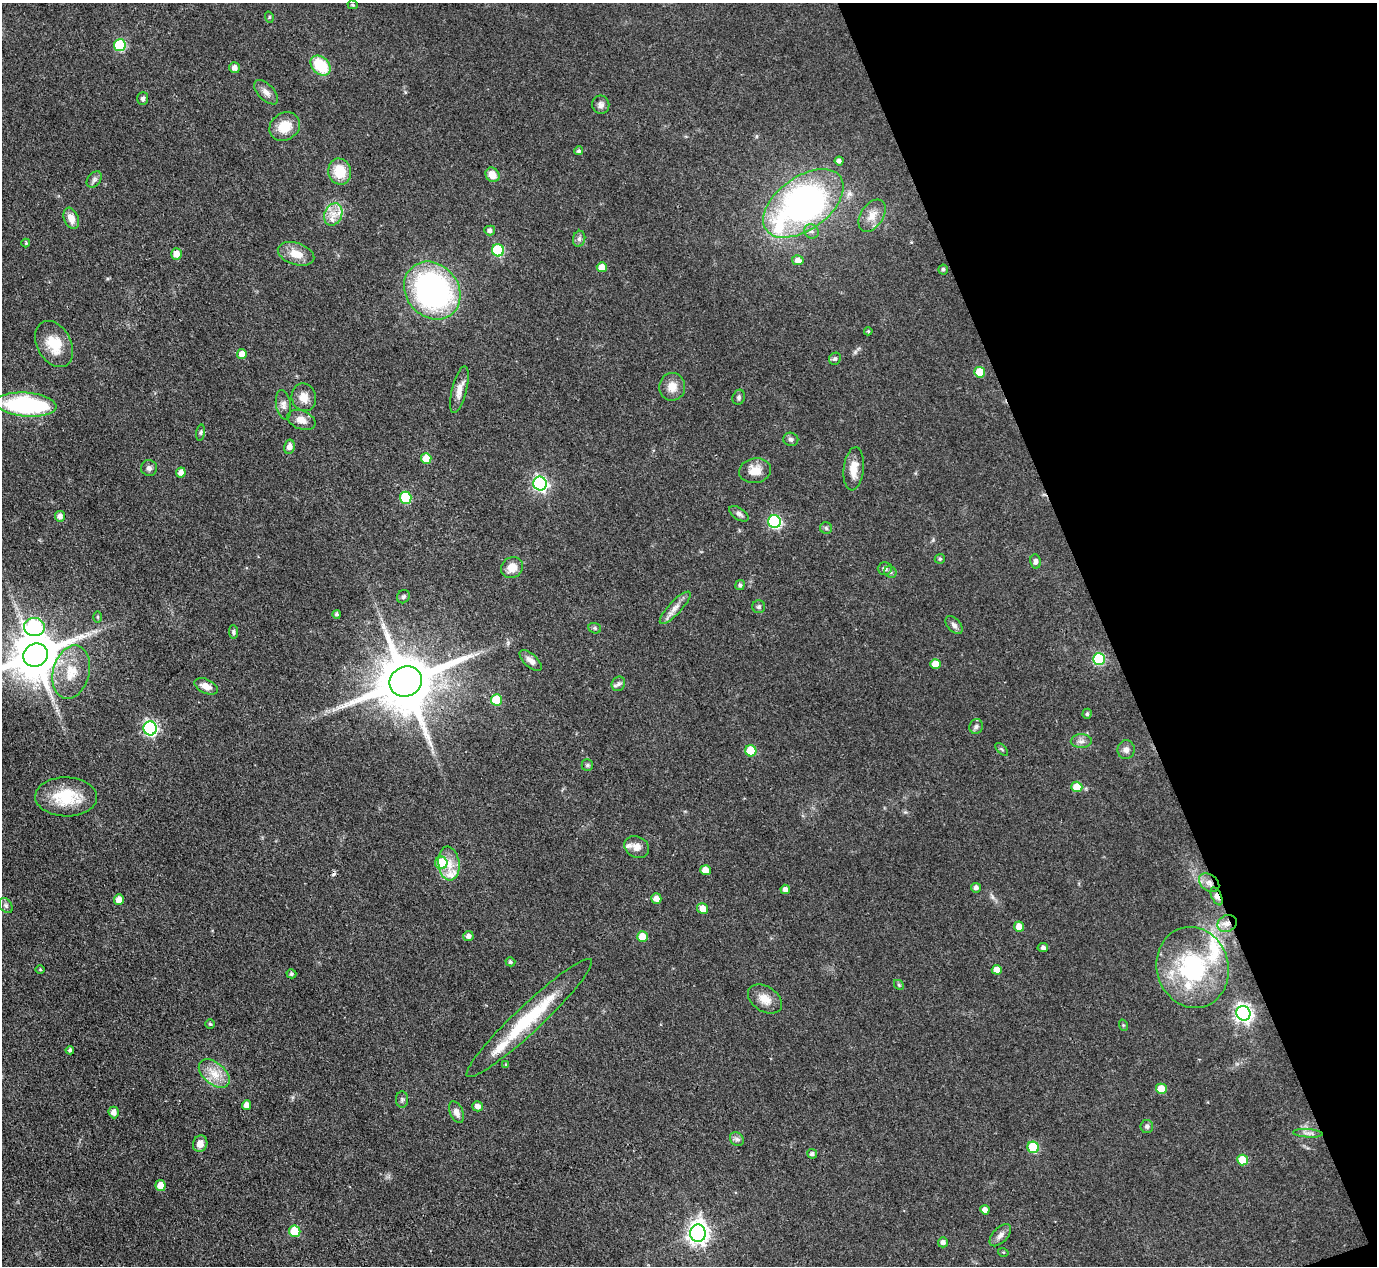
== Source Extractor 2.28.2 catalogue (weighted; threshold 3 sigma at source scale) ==
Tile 12 of 4 x 4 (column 4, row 3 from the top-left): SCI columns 4125-5499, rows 1547-2810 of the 5500 x 5490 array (HDU 1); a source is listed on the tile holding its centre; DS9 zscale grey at full resolution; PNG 1379 x 1268 px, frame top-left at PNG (2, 3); each listed source drawn as its Kron ellipse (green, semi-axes under 4 px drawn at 4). Shown black and unused: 20% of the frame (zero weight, under 3 of 4 exposures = <1% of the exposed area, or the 3 px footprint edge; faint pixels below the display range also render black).
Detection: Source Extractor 2.28.2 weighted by HDU 2 'WHT'; one run over the whole footprint, this tile lists its part. Background 0.042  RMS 0.0051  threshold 0.0229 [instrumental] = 3 sigma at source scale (4.5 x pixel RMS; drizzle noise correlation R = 1.50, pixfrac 1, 0.05/0.05 arcsec/px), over >= 5 px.
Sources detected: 147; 1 cosmic-ray / hot-pixel residue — neither listed nor drawn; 6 inside a brighter listed object's ellipse — not listed separately; the other 140 listed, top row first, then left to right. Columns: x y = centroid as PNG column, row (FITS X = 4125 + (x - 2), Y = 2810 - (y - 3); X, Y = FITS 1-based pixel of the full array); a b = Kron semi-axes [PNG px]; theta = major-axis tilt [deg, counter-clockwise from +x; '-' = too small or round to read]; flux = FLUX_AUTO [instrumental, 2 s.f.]
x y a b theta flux
353 5 5 4 - 0.64
269 17 6 3 -72 0.52
120 45 6 6 - 34
320 65 11 8 -45 22
234 68 5 5 - 2
266 92 15 8 -46 3.1
143 99 6 5 - 1.2
601 105 9 8 - 2.2
285 127 16 13 34 10
579 151 4 4 - 0.94
839 161 4 4 - 1.4
340 171 13 11 -75 12
492 175 8 6 -47 5.4
94 179 9 6 50 1.6
803 203 46 26 36 170
333 214 11 9 68 5.1
872 216 18 11 57 5.7
71 218 11 7 -67 5
490 230 5 5 - 1.5
811 231 7 7 - 1.8
579 239 8 6 76 1.6
26 243 4 4 - 0.55
498 250 6 6 - 42
176 254 5 5 - 5
296 254 19 11 -18 7.2
798 260 6 5 - 2.9
602 267 5 5 - 4.9
943 269 5 5 - 0.97
432 290 31 26 -49 120
868 331 4 4 - 0.52
54 344 25 17 -61 13
242 354 5 5 - 5.3
835 359 6 5 - 1.1
980 372 5 5 - 13
672 387 14 13 - 5.5
459 390 24 7 76 5
304 397 14 12 -76 5.2
739 397 8 6 70 1.1
26 405 30 12 -4 60
283 405 15 7 -80 2.5
301 420 14 9 -21 4.4
201 433 8 4 82 0.97
791 439 7 6 - 1.4
289 447 7 5 77 2.7
426 458 5 5 - 8.6
149 468 8 8 - 1.7
854 469 22 10 84 6.9
755 471 16 12 9 6.9
181 472 5 5 - 3.3
540 484 7 6 - 110
406 498 6 5 - 32
739 514 11 6 -33 1.7
60 516 5 5 - 2.4
774 522 6 6 - 71
826 528 6 5 - 0.95
940 559 5 5 - 0.85
1035 561 7 5 -82 1.7
512 568 11 10 - 6.1
885 569 7 6 - 1.5
890 572 6 5 - 1.1
740 585 5 4 - 1.1
403 597 7 6 - 0.97
759 607 6 6 - 1.1
675 608 21 6 47 4.2
337 614 4 4 - 1
98 617 5 4 - 0.58
954 625 10 6 -46 1.9
34 627 10 9 - 77
595 628 6 5 - 0.78
233 632 6 4 -84 0.94
35 655 13 11 24 2500
1099 659 6 6 - 42
531 661 14 6 -42 2.9
935 664 5 5 - 6.4
71 672 27 18 76 14
406 681 16 15 - 3800
618 684 7 6 - 1.4
206 686 12 7 -24 4.2
496 700 5 5 - 17
1087 714 5 4 - 0.73
976 726 7 6 - 1.3
150 728 7 6 - 91
1081 741 10 6 0 2.2
1002 749 8 3 -45 0.68
1126 750 9 8 - 2.4
751 751 6 5 - 18
587 765 6 5 - 0.84
1077 787 5 5 - 9.7
66 797 31 19 -1 20
637 847 13 10 -29 3.6
441 863 6 6 - 16
449 863 17 10 -83 7.4
705 870 5 5 - 5.2
1209 883 11 8 -38 3.1
976 888 5 5 - 1.6
785 889 4 4 - 2.3
1217 896 9 5 -64 2.6
656 899 5 5 - 3.4
119 900 5 5 - 4.5
6 905 8 6 -49 1.3
703 908 5 5 - 5.2
1227 924 10 8 28 3.7
1019 927 5 5 - 5.3
468 936 5 5 - 1.9
642 937 5 5 - 7.8
1043 948 5 4 - 1.3
510 962 5 4 - 1
1193 967 41 36 -73 60
40 970 5 3 - 0.42
997 970 5 4 - 5.2
291 974 5 4 - 0.94
899 985 5 4 - 0.72
765 999 19 12 -33 6.2
1243 1013 7 7 - 210
529 1018 85 13 43 35
210 1024 5 4 - 0.74
1123 1025 6 3 -72 0.51
70 1050 4 3 - 0.93
506 1065 4 3 - 0.62
214 1074 18 11 -40 7.7
1161 1089 5 5 - 10
402 1099 8 6 90 1.2
247 1105 5 4 - 3.1
478 1106 5 5 - 2.6
114 1112 6 5 - 3
456 1112 11 6 -65 3.2
1147 1127 6 6 - 1.3
1308 1133 15 3 -4 1.5
737 1139 7 6 - 1.4
200 1144 8 7 - 3.7
1033 1147 6 5 - 26
812 1154 5 4 - 1.4
1243 1160 5 5 - 13
161 1186 5 5 - 5.4
985 1210 5 4 - 3.1
295 1231 6 5 - 17
698 1233 9 7 -88 300
1000 1235 13 7 46 2.6
943 1242 5 5 - 1.8
1003 1252 5 3 - 0.43
Overlapping masked pixels (flux is a lower limit): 4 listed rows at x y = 406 681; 1209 883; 1217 896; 1227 924
Isophote crosses this tile's border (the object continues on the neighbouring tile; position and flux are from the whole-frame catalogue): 1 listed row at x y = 35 655